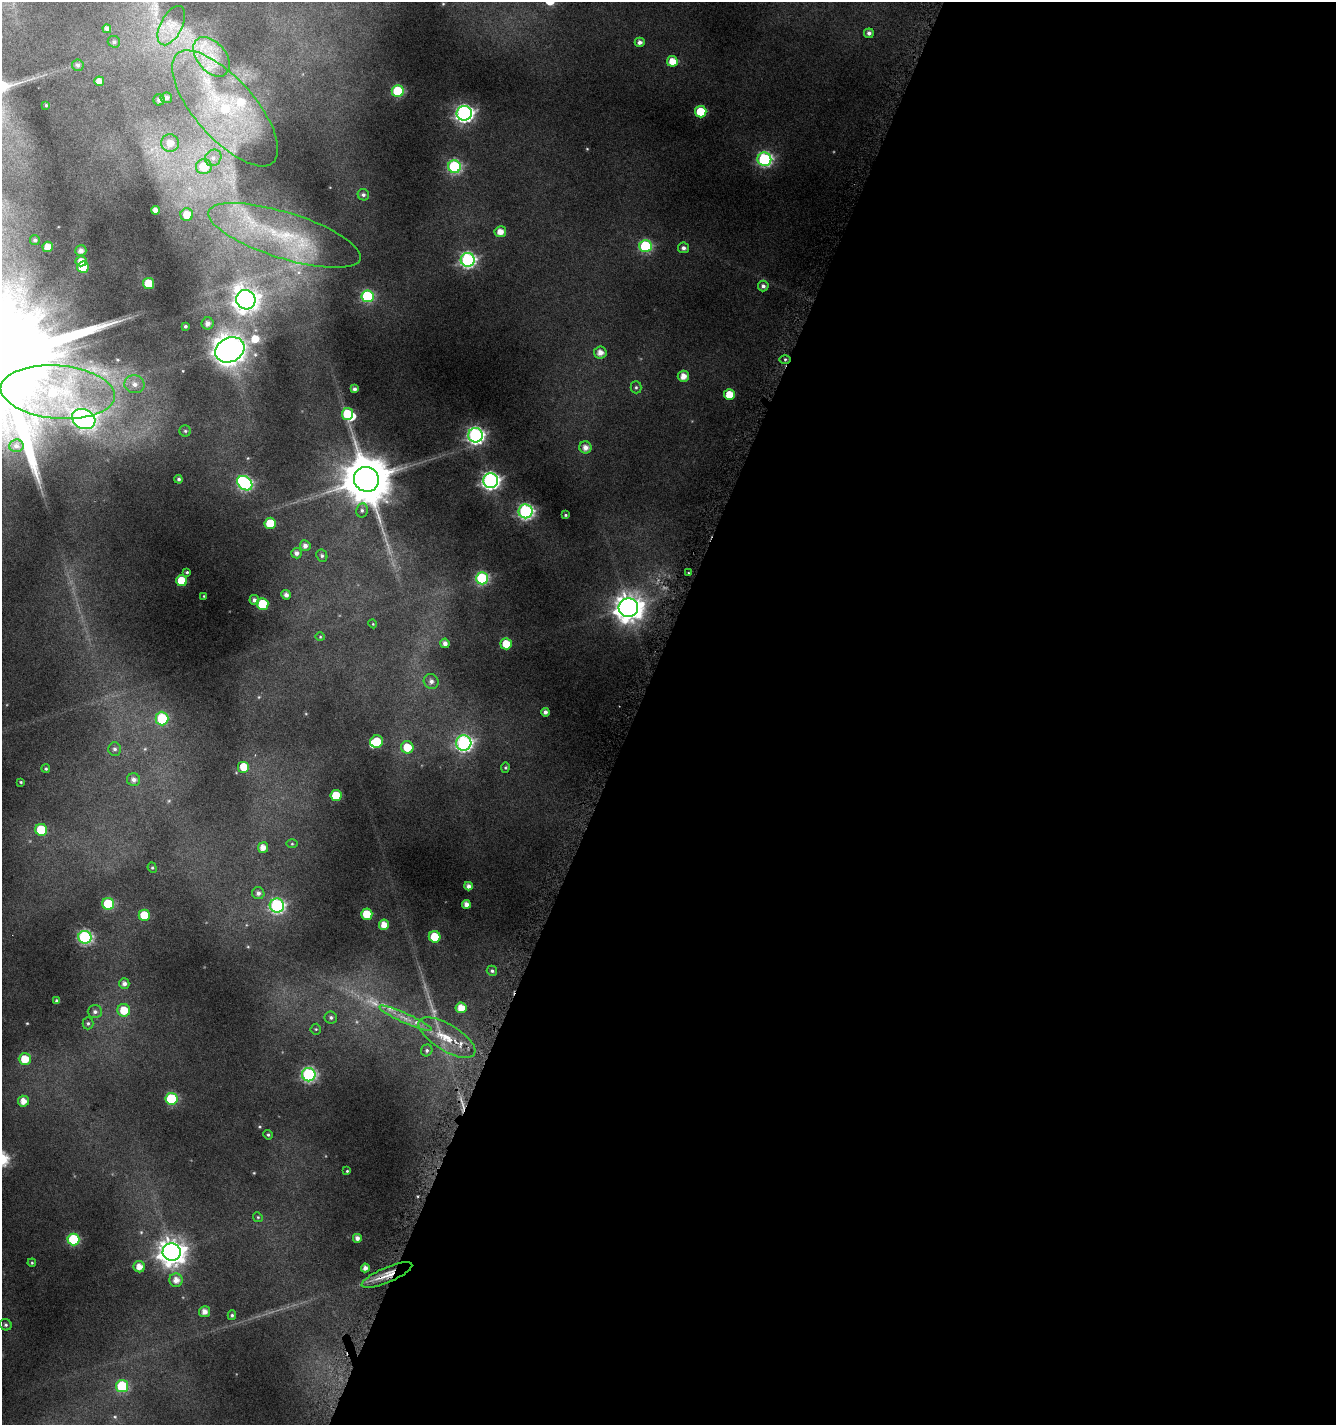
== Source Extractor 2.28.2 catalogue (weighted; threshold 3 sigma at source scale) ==
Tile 12 of 4 x 4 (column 4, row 3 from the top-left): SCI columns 4218-5551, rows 1453-2875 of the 5861 x 5722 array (HDU 1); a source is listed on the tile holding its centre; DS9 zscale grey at full resolution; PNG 1338 x 1427 px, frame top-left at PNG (2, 2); each listed source drawn as its Kron ellipse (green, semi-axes under 4 px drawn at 4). Shown black and unused: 52% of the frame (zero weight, under 4 of 8 exposures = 2% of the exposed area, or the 3 px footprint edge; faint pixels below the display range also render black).
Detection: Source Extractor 2.28.2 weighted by HDU 2 'WHT'; one run over the whole footprint, this tile lists its part. Background 0.0867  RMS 0.0095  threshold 0.0388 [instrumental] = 3 sigma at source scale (4.09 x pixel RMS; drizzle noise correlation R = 1.36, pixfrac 0.8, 0.0396/0.0396 arcsec/px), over >= 5 px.
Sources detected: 146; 2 too faint to see at this stretch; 3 inside a brighter object's white glare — neither listed nor drawn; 4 inside a brighter listed object's ellipse — not listed separately; the other 137 listed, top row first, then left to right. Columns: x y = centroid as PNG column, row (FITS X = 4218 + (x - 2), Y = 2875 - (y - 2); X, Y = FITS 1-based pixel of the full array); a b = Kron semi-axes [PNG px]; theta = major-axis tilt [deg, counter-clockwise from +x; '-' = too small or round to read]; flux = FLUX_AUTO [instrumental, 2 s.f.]
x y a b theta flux
171 26 21 10 62 13
107 29 4 4 - 3.3
869 33 5 4 - 2.8
114 42 6 6 - 1.9
640 42 5 4 - 3.6
211 57 23 14 -50 25
672 61 5 5 - 11
78 65 6 5 - 1.9
99 81 5 5 - 6
398 91 6 6 - 54
166 98 6 5 - 3.6
159 100 5 5 - 2.9
46 105 3 3 - 0.66
225 108 73 30 -49 130
701 112 6 5 - 28
464 113 7 7 - 280
170 143 9 9 - 9.6
213 158 9 7 44 4.7
764 159 7 7 - 130
204 166 8 7 - 23
454 167 6 6 - 100
363 195 6 5 - 2.2
155 210 4 4 - 5.7
187 215 6 6 - 12
500 232 6 5 - 7.8
284 235 79 23 -17 100
35 240 5 5 - 2.2
645 246 6 6 - 78
48 247 5 5 - 9.6
683 248 5 5 - 3.1
81 251 5 5 - 3.9
468 260 7 7 - 180
81 261 5 5 - 6.3
83 267 6 5 - 22
149 283 5 5 - 26
763 286 5 5 - 2.8
367 296 6 6 - 75
246 300 10 9 - 710
208 323 6 6 - 4.8
185 326 3 3 - 1.4
230 350 15 12 28 910
600 352 6 6 - 6.2
785 359 6 4 0 1.5
683 376 6 5 - 7.4
134 384 10 9 - 6.8
636 387 6 5 - 1.6
354 389 4 3 - 2.3
58 392 57 26 -5 110
729 395 5 5 - 15
347 414 6 5 - 22
84 419 12 9 -26 310
185 431 5 5 - 1.4
475 435 7 7 - 240
16 446 7 6 - 2.4
585 447 6 6 - 5.4
179 479 4 4 - 1.6
366 479 13 12 - 4400
490 480 7 7 - 300
245 483 8 6 -40 130
362 510 7 5 79 2.1
526 511 7 7 - 170
565 515 4 3 - 1.1
270 523 5 5 - 25
305 546 5 5 - 3.8
296 553 5 5 - 3.1
322 556 6 5 - 1.7
187 572 3 3 - 0.9
688 573 3 2 - 1.4
482 578 6 6 - 84
182 581 5 5 - 21
286 595 5 4 - 3.4
204 596 3 2 - 0.52
254 600 5 5 - 2.8
262 604 6 6 - 27
628 608 10 9 - 1000
373 624 4 3 - 0.71
320 637 5 3 - 0.77
445 643 5 4 - 3.9
506 644 5 5 - 16
431 681 8 7 - 3.6
545 712 4 4 - 2.9
162 719 7 6 - 39
377 741 6 6 - 22
464 743 8 7 - 190
407 747 6 6 - 16
115 749 6 6 - 2.3
244 767 6 6 - 16
505 768 5 4 - 1.1
46 769 4 4 - 1.1
134 780 6 6 - 3.6
21 782 4 3 - 0.91
336 795 5 5 - 23
41 830 6 6 - 27
292 844 5 4 - 0.88
263 847 5 5 - 6.7
152 868 5 4 - 1.1
468 886 4 4 - 3.5
258 893 6 6 - 3.5
108 904 6 6 - 46
466 904 4 4 - 4.8
277 905 7 7 - 150
367 914 5 5 - 19
144 915 6 5 - 22
384 925 5 5 - 8.8
85 937 6 6 - 130
435 937 6 5 - 18
492 971 5 5 - 1.8
124 984 5 5 - 3.2
57 1001 4 4 - 1.8
461 1008 5 5 - 10
124 1010 6 6 - 18
95 1012 7 6 - 2.6
331 1017 6 6 - 2.2
406 1018 29 5 -24 11
88 1023 6 5 - 1.7
316 1029 5 5 - 1.1
447 1038 32 13 -31 23
427 1050 6 5 - 1.9
25 1059 6 6 - 15
309 1075 7 6 - 140
171 1099 6 6 - 63
23 1101 5 5 - 7.1
268 1135 5 4 - 1.2
347 1171 3 3 - 0.81
258 1217 5 4 - 0.99
357 1238 4 4 - 3.8
73 1239 6 6 - 63
172 1252 9 8 - 880
32 1263 4 4 - 0.89
139 1267 5 5 - 7.2
365 1268 4 4 - 4
387 1275 27 7 23 14
176 1280 6 6 - 6.3
205 1312 5 5 - 5.2
232 1315 5 4 - 1.4
6 1325 6 5 - 1.7
122 1386 6 6 - 52
Overlapping masked pixels (flux is a lower limit): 2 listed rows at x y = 785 359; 387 1275